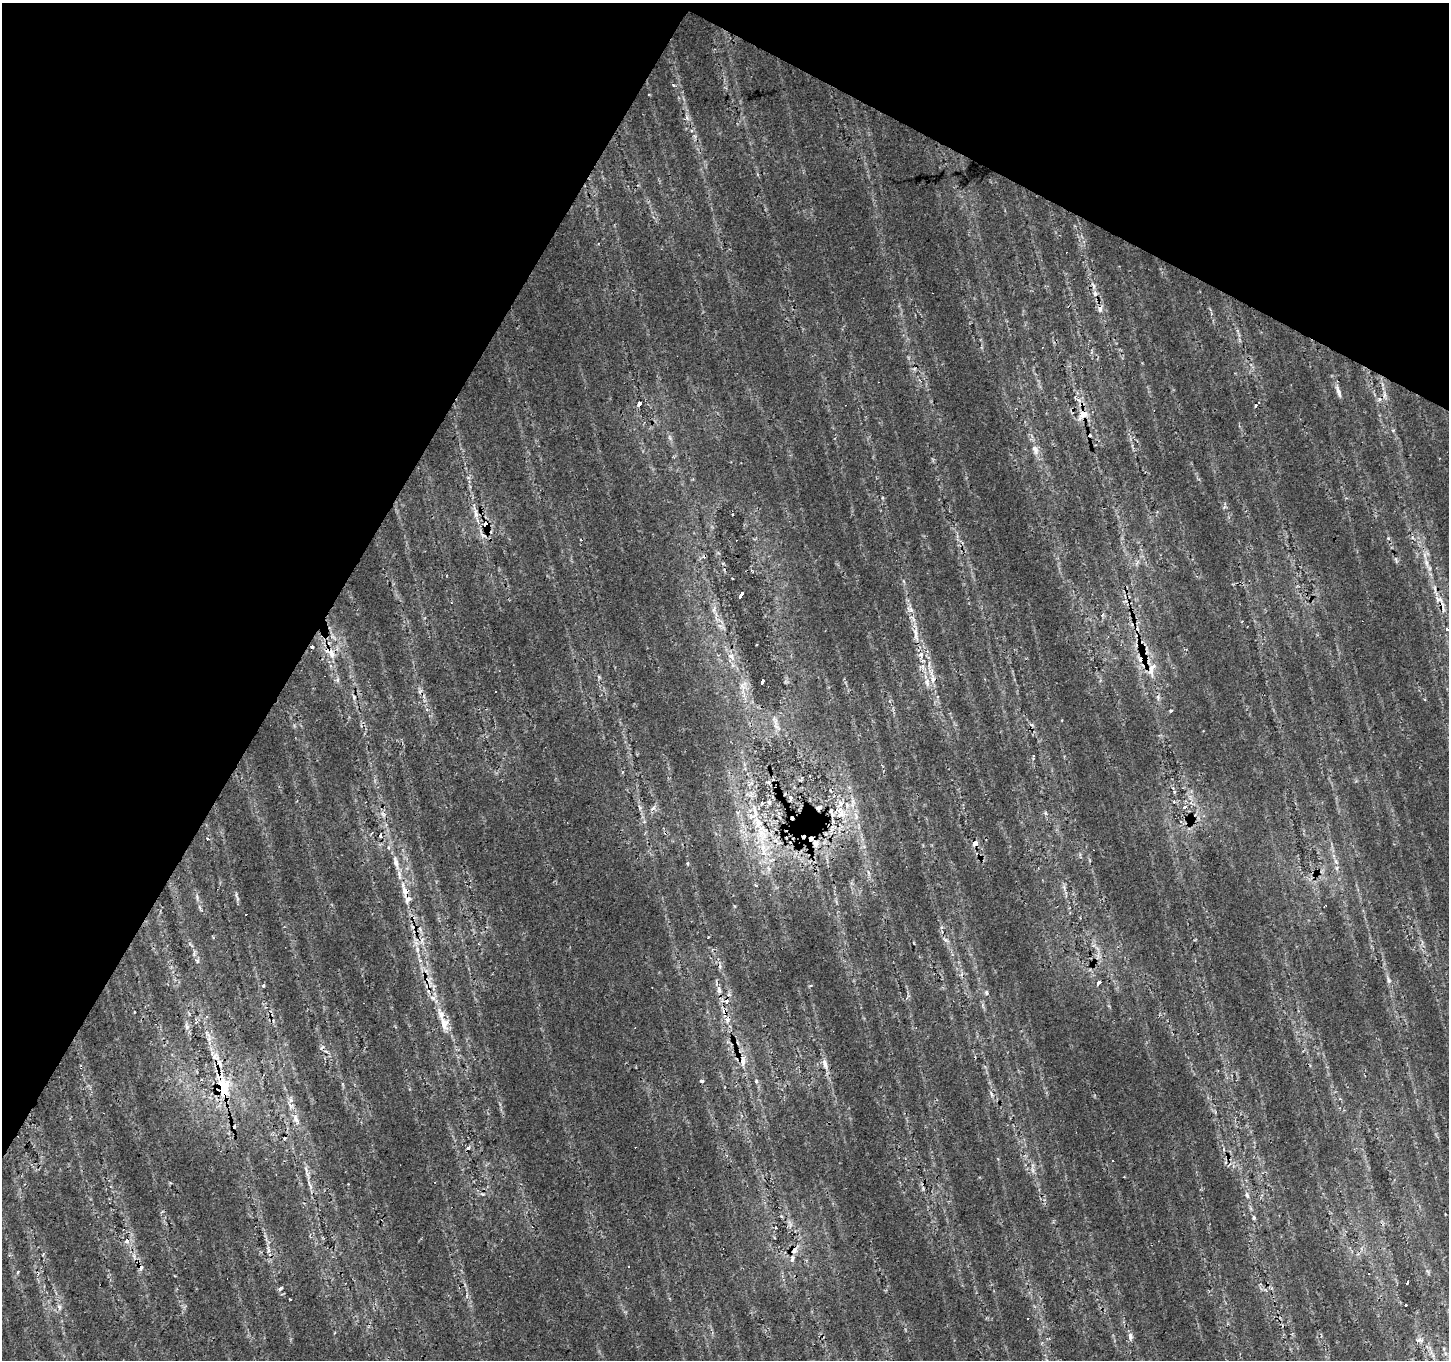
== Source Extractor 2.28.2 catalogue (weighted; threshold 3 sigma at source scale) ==
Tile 2 of 4 x 4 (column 2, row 1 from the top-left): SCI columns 1451-2897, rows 4332-5689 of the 5792 x 5881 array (HDU 1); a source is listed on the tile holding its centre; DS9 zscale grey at full resolution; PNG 1451 x 1362 px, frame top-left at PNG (2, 3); no overlay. Shown black and unused: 29% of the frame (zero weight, under 2 of 3 exposures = <1% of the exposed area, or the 3 px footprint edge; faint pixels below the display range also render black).
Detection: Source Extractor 2.28.2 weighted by HDU 2 'WHT'; one run over the whole footprint, this tile lists its part. Background 0.0153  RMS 0.0065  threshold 0.0292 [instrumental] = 3 sigma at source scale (4.5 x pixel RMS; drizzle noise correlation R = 1.50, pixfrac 1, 0.0396/0.0396 arcsec/px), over >= 5 px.
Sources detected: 111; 26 cosmic-ray / hot-pixel residue — not listed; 6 inside a brighter listed object's ellipse — not listed separately; the other 79 listed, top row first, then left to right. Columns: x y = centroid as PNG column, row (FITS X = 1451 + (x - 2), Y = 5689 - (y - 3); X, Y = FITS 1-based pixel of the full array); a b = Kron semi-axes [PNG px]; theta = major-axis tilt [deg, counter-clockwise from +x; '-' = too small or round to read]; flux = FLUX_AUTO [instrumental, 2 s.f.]
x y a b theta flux
1100 309 9 5 76 2.4
1338 392 18 5 -70 3
640 403 4 3 - 7.2
1256 406 4 3 - 1.1
1083 414 16 11 54 8.5
670 438 7 4 -71 1.3
1035 451 14 7 -54 3.9
1346 498 3 3 - 0.58
476 514 12 6 -78 3.6
486 524 7 6 - 5.4
483 536 10 3 -21 1.6
580 539 3 3 - 0.83
1426 563 12 5 -76 3.6
742 593 6 3 57 28
911 610 7 4 -2 1.5
1102 615 6 4 87 0.97
1447 629 4 3 - 1.7
915 633 13 5 -89 3.1
312 647 4 3 - 1.3
331 653 20 6 -68 6.3
921 654 6 5 - 1.6
731 656 9 6 0 2.6
1141 659 15 7 3 5.4
1151 670 16 7 68 6.1
338 679 6 4 71 1.2
933 679 8 6 78 2.9
763 681 5 3 - 17
927 683 10 6 -74 3.1
495 691 3 2 - 0.59
354 697 8 4 -83 1.4
1171 711 3 3 - 1.3
776 721 15 5 -77 3.7
768 782 6 4 -17 0.83
791 798 4 4 - 9.9
769 802 7 3 -45 0.74
1184 807 4 3 - 8.1
653 808 7 3 19 1.4
755 813 19 8 -90 7.7
841 814 15 10 38 8.5
856 816 12 4 -75 2.9
380 836 4 3 - 4.5
762 836 25 14 -89 22
207 839 3 3 - 0.84
975 843 6 5 - 2.9
816 844 3 3 - 47
396 862 19 6 -76 4.8
688 863 5 3 - 0.68
757 885 3 3 - 1.3
405 891 15 10 -79 7
946 940 6 4 -70 1.3
417 949 8 6 89 2.5
1388 980 9 4 -81 1.6
1099 982 4 3 - 8.1
263 986 4 3 - 0.65
719 990 11 6 -84 2.6
987 993 6 4 -74 1.2
727 1020 6 6 - 2.1
444 1024 21 10 -78 8
187 1027 7 6 - 1.8
215 1057 12 10 -29 5.2
743 1062 14 6 87 4.5
825 1064 13 6 -78 3.7
702 1081 3 3 - 20
756 1081 5 5 - 0.95
222 1086 27 16 -79 30
296 1119 16 5 -75 4.3
468 1148 5 4 - 1.5
306 1169 9 3 -77 1.8
310 1186 7 4 -70 1.4
1247 1195 7 4 -46 1.2
1254 1218 5 4 - 0.88
776 1228 3 2 - 0.57
126 1242 7 4 -16 1.9
794 1250 11 7 49 3.5
1406 1283 3 3 - 3.7
281 1288 5 3 - 2.2
59 1307 7 4 -89 1.5
1130 1336 10 6 86 2.3
1419 1340 9 5 17 1.9
Overlapping masked pixels (flux is a lower limit): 13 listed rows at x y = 1083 414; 486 524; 312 647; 331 653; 1141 659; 791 798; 762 836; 975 843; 816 844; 405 891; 222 1086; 296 1119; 794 1250
Unlisted compact peaks at least as high as the median listed source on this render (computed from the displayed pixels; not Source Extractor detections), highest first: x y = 673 85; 290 1299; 687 118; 236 895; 197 961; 18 1272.